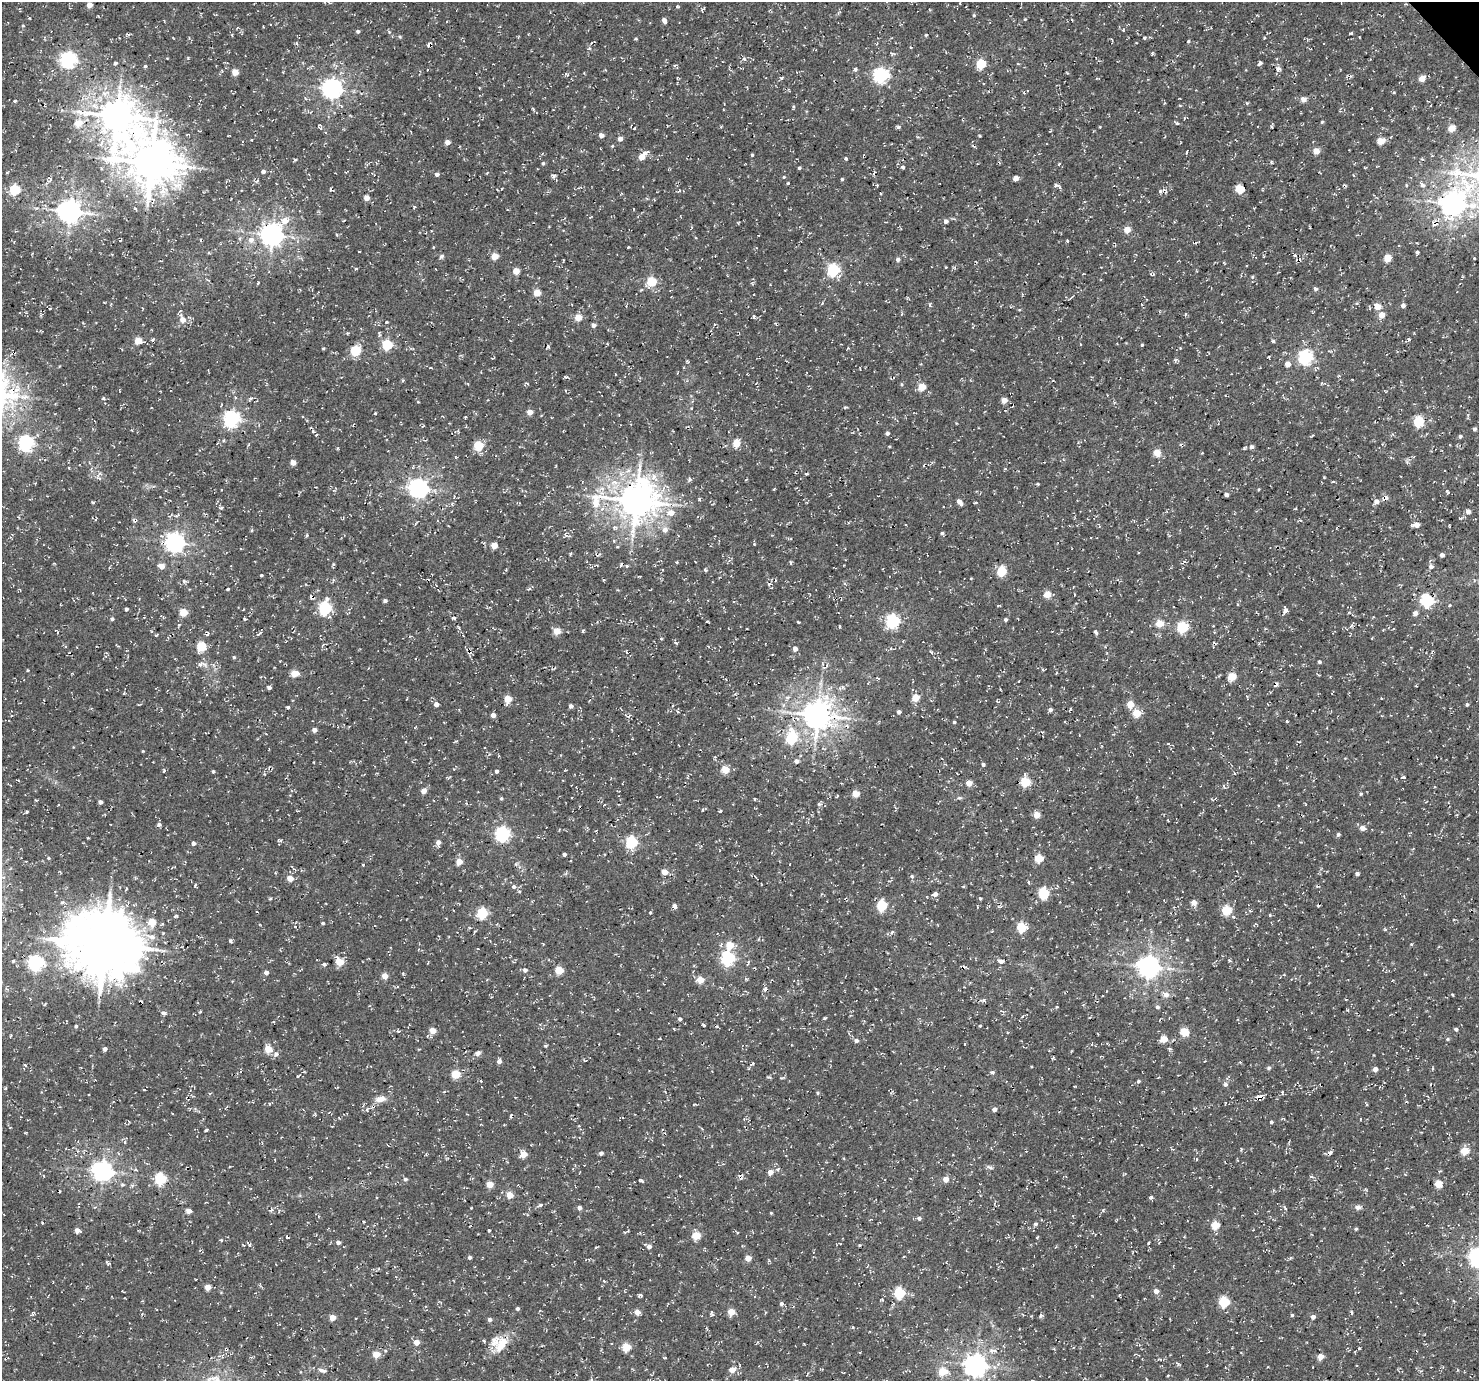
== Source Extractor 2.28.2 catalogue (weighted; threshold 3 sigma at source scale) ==
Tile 10 of 4 x 4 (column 2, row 3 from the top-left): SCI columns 1574-3050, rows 1693-3071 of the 6095 x 6076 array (HDU 1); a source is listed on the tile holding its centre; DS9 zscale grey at full resolution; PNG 1481 x 1383 px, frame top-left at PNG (2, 2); no overlay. Shown black and unused: <1% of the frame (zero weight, under 3 of 4 exposures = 8% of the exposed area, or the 3 px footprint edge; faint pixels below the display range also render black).
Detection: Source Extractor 2.28.2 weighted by HDU 2 'WHT'; one run over the whole footprint, this tile lists its part. Background 5.15e-04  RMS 0.0023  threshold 0.0104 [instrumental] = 3 sigma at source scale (4.5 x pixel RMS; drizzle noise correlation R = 1.50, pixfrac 1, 0.0396/0.0396 arcsec/px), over >= 5 px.
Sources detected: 484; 13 cosmic-ray / hot-pixel residue — not listed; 1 inside a brighter listed object's ellipse — not listed separately; the other 470 listed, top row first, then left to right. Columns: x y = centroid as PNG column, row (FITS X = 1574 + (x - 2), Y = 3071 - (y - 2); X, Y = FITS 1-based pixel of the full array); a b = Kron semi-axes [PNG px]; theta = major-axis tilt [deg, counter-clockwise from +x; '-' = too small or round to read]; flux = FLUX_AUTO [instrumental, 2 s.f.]
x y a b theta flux
89 5 4 4 - 2.4
974 15 4 3 - 0.28
1025 19 4 3 - 0.2
664 21 6 4 -67 0.95
23 26 4 4 - 0.26
263 27 3 2 - 0.23
1123 30 4 3 - 0.24
358 31 4 4 - 0.4
389 32 6 4 -46 0.34
1351 33 5 2 - 0.26
232 35 5 3 - 0.22
926 35 4 4 - 0.24
1144 38 5 5 - 0.35
1264 38 4 3 - 0.2
636 39 4 3 - 0.24
1188 41 4 3 - 0.29
589 48 5 3 - 0.24
1152 53 3 3 - 0.36
744 59 5 3 - 0.34
68 60 6 6 - 74
115 63 4 4 - 0.43
1260 63 5 3 - 0.62
981 64 5 5 - 12
145 66 4 3 - 0.4
855 69 5 3 - 0.56
1278 69 6 5 - 0.89
235 72 4 4 - 3.5
283 72 4 2 - 0.15
881 75 6 6 - 56
677 78 5 3 - 0.24
782 78 5 4 - 0.36
1098 78 5 3 - 0.18
1422 78 5 5 - 2.7
332 88 7 7 - 130
361 93 4 3 - 0.18
1303 99 5 5 - 1.8
15 101 4 3 - 0.27
1247 103 4 3 - 0.3
1180 105 4 3 - 0.21
533 108 4 3 - 0.28
79 112 13 7 -27 1.9
117 116 12 11 - 530
1184 118 5 3 - 0.23
1322 122 4 3 - 0.26
78 123 7 7 - 3.3
319 126 8 4 -75 0.31
898 127 6 3 -1 0.42
1272 127 4 2 - 0.24
1452 128 5 4 - 4.3
1050 131 5 3 - 0.18
601 135 5 4 - 1
620 139 5 5 - 1.1
1381 141 5 4 - 4.2
447 142 4 4 - 1.7
1316 151 5 5 - 2.6
1187 152 4 2 - 0.22
645 153 8 5 19 0.86
752 155 3 3 - 0.3
641 157 5 4 - 2.8
846 158 4 3 - 0.3
295 160 4 3 - 0.27
151 163 17 15 -27 820
543 163 4 4 - 0.33
1059 164 4 3 - 0.27
799 168 3 3 - 0.37
263 171 4 4 - 0.71
874 172 6 2 56 0.31
7 173 3 3 - 0.23
437 174 5 4 - 0.71
1353 175 4 2 - 0.16
553 176 6 5 - 0.6
784 177 4 4 - 0.21
1016 178 4 4 - 1.6
842 179 4 4 - 0.28
50 180 9 4 45 0.58
877 185 3 3 - 0.2
1056 185 6 4 0 0.45
1423 185 7 5 -30 0.86
501 189 3 2 - 0.2
1240 189 5 5 - 10
15 190 5 5 - 17
679 191 6 3 28 0.33
1160 191 6 6 - 0.51
366 198 4 4 - 2
1452 204 9 8 - 250
414 207 5 3 - 0.26
634 209 3 2 - 0.24
70 211 8 7 - 210
344 220 3 2 - 0.23
285 221 12 9 -3 2.4
946 221 5 4 - 0.98
1127 230 5 5 - 2.9
272 235 7 7 - 190
251 240 7 7 - 1.5
628 247 3 2 - 0.24
359 251 3 2 - 0.15
1417 253 5 4 - 0.44
1295 255 4 3 - 0.36
441 256 7 5 41 0.44
494 256 5 4 - 4.4
1387 258 5 5 - 5.2
1474 258 3 2 - 0.18
898 260 5 4 - 0.77
1224 263 5 3 - 0.19
356 269 4 3 - 0.31
833 270 6 5 - 29
516 271 4 4 - 3.4
651 282 5 5 - 13
258 283 4 3 - 0.22
1315 289 4 4 - 0.59
537 293 4 4 - 5
930 305 6 3 83 0.34
1403 305 5 5 - 0.65
1377 306 6 6 - 2.4
1019 310 5 3 - 0.19
1186 314 5 3 - 0.23
1382 315 6 5 - 2.3
754 316 4 4 - 0.36
578 317 5 4 - 4.9
183 319 6 5 - 2.3
386 322 3 3 - 0.27
593 325 5 4 - 0.75
347 333 4 3 - 0.22
1409 339 4 4 - 0.36
152 340 5 3 - 0.36
138 341 5 4 - 4.9
1273 341 5 4 - 0.39
387 345 5 5 - 16
1142 345 4 3 - 0.24
548 346 5 4 - 0.29
323 348 3 3 - 0.26
356 351 5 5 - 15
1305 357 6 6 - 51
1176 359 5 3 - 0.34
687 361 3 3 - 0.35
1288 364 5 5 - 1.8
431 368 4 2 - 0.2
615 374 3 2 - 0.18
566 377 5 3 - 0.39
921 387 5 4 - 5.3
103 398 4 4 - 0.26
1004 400 4 4 - 2.4
530 412 4 4 - 2.3
375 413 4 3 - 0.27
465 417 5 3 - 0.2
232 419 6 6 - 75
1419 422 5 5 - 16
423 426 5 2 - 0.21
1474 429 4 4 - 0.48
313 432 4 2 - 0.23
887 433 4 4 - 0.66
316 435 4 3 - 0.23
1460 436 4 4 - 0.48
224 440 5 3 - 0.24
26 443 6 6 - 60
736 443 5 5 - 5.4
478 446 5 5 - 10
1252 447 6 5 - 0.65
1157 453 5 4 - 4.5
1201 453 3 3 - 0.24
456 457 4 3 - 0.2
293 463 4 4 - 2
99 474 11 4 55 0.62
806 474 4 3 - 0.33
654 477 11 8 -54 2
1324 477 2 2 - 0.19
690 479 6 4 -62 0.45
418 488 7 7 - 120
1447 491 5 4 - 0.42
1226 495 4 4 - 0.85
1385 498 7 5 26 1
699 499 5 3 - 0.3
636 501 13 11 9 570
1376 501 5 5 - 1.2
959 502 6 4 -54 1.5
221 508 5 4 - 0.33
1468 512 5 5 - 1.2
671 513 9 8 - 2.1
176 516 7 5 31 0.51
135 520 5 3 - 0.39
1417 525 6 5 - 1.7
252 530 4 3 - 0.27
665 530 7 7 - 1.4
942 533 5 4 - 0.39
307 535 4 3 - 0.31
566 535 10 5 -33 0.58
175 542 7 7 - 120
754 544 3 3 - 0.19
494 545 5 4 - 3.3
1442 555 4 4 - 0.84
791 562 5 3 - 0.29
1183 562 8 3 44 0.37
333 564 5 4 - 0.32
162 566 6 5 - 1.6
627 566 3 3 - 0.34
1431 566 5 5 - 0.84
705 570 5 4 - 0.32
1001 571 5 5 - 12
261 575 3 3 - 0.25
639 576 4 3 - 0.19
971 578 3 2 - 0.2
769 584 4 2 - 0.22
228 589 3 2 - 0.31
1047 594 5 5 - 4
1427 600 6 6 - 34
385 601 4 3 - 0.63
1450 605 4 3 - 0.22
325 608 7 5 84 36
126 609 3 3 - 0.46
1285 610 7 5 66 1
184 612 5 5 - 6.1
1415 613 5 4 - 1.3
112 619 4 4 - 0.48
245 619 4 3 - 0.32
1006 620 4 4 - 0.41
707 621 3 2 - 0.23
893 621 6 6 - 41
798 622 4 2 - 0.31
1160 623 5 4 - 5.4
179 624 4 4 - 0.3
840 626 3 2 - 0.29
1351 626 7 4 53 0.41
1182 627 5 5 - 19
557 631 5 4 - 4.1
583 631 4 4 - 0.3
1095 632 5 4 - 0.51
207 634 5 3 - 0.32
259 634 7 4 37 0.56
661 639 4 3 - 0.26
903 641 3 3 - 0.16
676 643 6 4 -33 0.27
201 646 5 5 - 10
891 648 4 4 - 0.33
795 649 4 4 - 1.4
234 657 4 4 - 0.29
1319 662 4 4 - 0.37
202 664 15 7 -6 1.3
1042 669 5 3 - 0.23
28 670 3 3 - 0.2
294 673 5 4 - 5
1232 676 5 5 - 6.3
878 678 6 2 -22 0.18
269 687 4 3 - 0.65
788 697 7 4 0 0.47
916 697 5 5 - 5.5
508 699 5 5 - 4.9
436 704 4 4 - 1.3
1130 704 5 5 - 4
1467 704 4 4 - 0.42
571 706 4 4 - 0.77
288 708 4 3 - 0.41
1050 710 5 5 - 0.63
899 712 4 4 - 0.71
1137 713 5 5 - 6.5
12 715 4 3 - 0.29
493 715 4 4 - 1.2
817 715 9 9 - 360
1287 721 4 3 - 0.27
954 722 4 3 - 0.33
314 730 5 5 - 0.84
1042 732 3 3 - 0.36
792 738 7 6 - 20
796 761 5 4 - 1
983 764 4 4 - 0.49
725 770 5 4 - 5.9
213 771 3 3 - 0.34
496 771 4 4 - 0.6
448 777 6 3 -19 0.27
1403 777 5 4 - 0.38
1025 782 5 5 - 12
969 783 4 4 - 2.7
423 791 5 4 - 1.8
856 794 5 4 - 4.7
1361 794 4 3 - 0.34
959 798 7 3 1 0.34
501 799 5 3 - 0.25
100 802 4 4 - 0.82
819 804 6 6 - 0.44
604 805 3 2 - 0.2
702 810 5 3 - 0.2
720 811 3 3 - 0.39
27 812 4 4 - 0.24
1037 815 4 4 - 3.6
159 824 5 4 - 0.6
1362 828 6 6 - 1.1
503 834 6 6 - 52
1338 834 5 4 - 0.4
280 840 6 3 -3 0.32
438 842 6 5 - 1.2
631 842 5 5 - 26
193 843 5 5 - 0.48
1413 848 4 3 - 0.22
564 854 3 3 - 0.5
48 858 4 4 - 0.25
1039 858 5 5 - 8
459 862 4 4 - 3.7
363 865 3 2 - 0.23
664 872 5 5 - 2.6
1357 874 4 4 - 0.49
912 876 5 4 - 0.31
3 877 5 3 - 0.27
755 877 6 2 -46 0.23
290 878 5 4 - 3.2
195 885 4 4 - 0.31
514 887 5 5 - 0.58
1043 893 5 5 - 19
935 894 5 5 - 0.98
980 898 4 3 - 0.29
62 902 5 4 - 0.38
1194 903 5 4 - 2.1
882 905 5 5 - 18
674 906 4 4 - 1.1
1227 910 5 5 - 11
1250 911 5 4 - 0.25
650 912 4 3 - 0.26
482 913 5 5 - 19
1270 915 4 3 - 0.26
175 916 5 3 - 0.29
152 922 5 5 - 4.8
322 923 4 3 - 0.31
1021 927 5 5 - 13
892 932 6 4 62 0.39
152 937 9 7 -1 1.4
230 941 5 4 - 0.43
104 944 24 20 -16 1400
543 944 3 2 - 0.19
730 945 6 5 - 4.8
728 958 6 6 - 42
13 961 4 4 - 0.37
1001 961 5 4 - 0.74
340 962 5 5 - 5.6
36 963 6 6 - 59
324 964 5 4 - 0.42
1148 967 7 7 - 190
525 970 5 5 - 0.76
559 970 5 5 - 7
266 973 4 4 - 1
403 973 4 3 - 0.2
385 976 4 4 - 3.2
700 980 5 4 - 4.8
876 988 3 2 - 0.27
765 989 6 6 - 0.65
1166 995 9 7 -21 1.1
1452 995 4 3 - 0.21
984 1000 5 5 - 0.5
45 1004 5 2 - 0.2
1057 1007 4 2 - 0.17
1157 1007 5 5 - 0.54
200 1012 5 3 - 0.2
164 1013 6 5 - 0.64
825 1018 6 3 1 0.26
680 1019 4 4 - 0.55
704 1025 6 3 -55 0.31
76 1026 4 3 - 0.33
980 1026 4 3 - 0.22
1456 1030 6 4 74 0.43
398 1031 4 4 - 0.3
433 1031 5 4 - 3.1
1184 1031 5 5 - 7.9
1164 1039 5 4 - 4.5
1447 1039 5 4 - 0.32
856 1041 5 4 - 0.69
965 1044 3 2 - 0.14
546 1046 5 4 - 0.28
105 1049 4 4 - 0.76
268 1049 5 4 - 5.4
478 1053 7 6 - 0.65
276 1054 6 6 - 0.88
1053 1058 3 3 - 0.28
499 1061 5 4 - 1
753 1063 4 3 - 0.31
25 1065 4 2 - 0.24
1269 1068 6 5 - 0.37
1375 1069 5 5 - 1
992 1072 6 5 - 0.42
456 1074 5 5 - 9
298 1076 4 3 - 0.31
1139 1081 5 4 - 0.38
1225 1084 6 6 - 0.68
144 1090 4 3 - 0.28
444 1092 5 3 - 0.27
1282 1092 5 3 - 0.32
817 1093 5 4 - 0.32
193 1096 4 4 - 0.22
1259 1097 7 6 - 0.98
380 1099 14 8 11 1.8
994 1109 5 4 - 0.79
367 1110 4 3 - 0.28
314 1114 6 3 45 0.26
1271 1122 4 3 - 0.39
206 1130 3 3 - 0.32
26 1132 4 2 - 0.18
125 1142 5 3 - 0.28
1241 1149 5 3 - 0.22
1465 1151 5 5 - 7.8
1330 1152 8 4 -1 0.59
601 1153 4 4 - 0.58
524 1154 5 5 - 3.6
1196 1159 5 3 - 0.23
990 1167 10 4 -24 0.47
778 1169 4 4 - 0.48
102 1171 7 7 - 140
770 1172 5 5 - 1.5
44 1176 4 3 - 0.2
680 1176 3 2 - 0.15
1311 1177 6 3 -7 0.34
160 1179 6 5 - 22
405 1179 5 5 - 0.48
946 1179 4 4 - 2.2
642 1180 6 3 -40 0.38
490 1184 5 4 - 4
1438 1184 5 5 - 5.9
122 1185 6 4 -19 0.39
510 1195 4 4 - 3.7
1151 1198 6 3 34 0.37
540 1205 6 5 - 0.44
1358 1207 7 6 - 0.86
579 1208 4 4 - 0.86
272 1209 5 4 - 0.53
1103 1210 5 3 - 0.25
189 1211 4 4 - 1.8
771 1213 3 3 - 0.2
919 1218 5 5 - 0.6
363 1221 3 2 - 0.22
1035 1223 5 4 - 0.4
1215 1225 5 5 - 6.9
1356 1229 4 3 - 0.31
77 1230 5 4 - 1.3
1253 1230 3 3 - 0.13
489 1231 3 3 - 0.26
738 1232 3 2 - 0.23
696 1236 5 5 - 6.8
1037 1238 4 3 - 0.21
221 1240 4 3 - 0.23
338 1242 4 4 - 0.73
1148 1243 4 2 - 0.24
649 1246 6 5 - 1.2
596 1247 4 3 - 0.28
904 1256 3 2 - 0.2
469 1257 4 3 - 0.6
748 1258 4 4 - 2.4
1023 1268 3 3 - 0.21
208 1287 4 4 - 2.7
1156 1291 5 5 - 1.1
899 1293 5 5 - 17
640 1295 6 3 -27 0.45
1119 1295 4 3 - 0.21
1224 1302 5 5 - 15
781 1304 5 4 - 0.52
517 1309 5 4 - 0.46
637 1312 5 4 - 2.4
731 1312 5 5 - 3.4
1041 1315 5 4 - 0.42
1292 1315 3 3 - 0.35
332 1317 4 4 - 2.8
1313 1317 5 4 - 0.67
490 1319 5 4 - 0.65
416 1342 5 4 - 2.3
501 1344 26 13 54 5
626 1347 5 5 - 7.4
1359 1348 3 3 - 0.28
376 1354 5 5 - 4.3
1321 1356 5 4 - 2.5
665 1358 4 3 - 0.2
1160 1359 8 3 -12 0.37
975 1365 7 7 - 180
1268 1367 3 2 - 0.17
322 1370 13 5 -17 0.89
732 1370 5 4 - 2.7
942 1371 5 5 - 7.5
Overlapping masked pixels (flux is a lower limit): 8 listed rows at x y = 151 163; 1385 498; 636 501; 135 520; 817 715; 104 944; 765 989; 1259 1097
Isophote crosses this tile's border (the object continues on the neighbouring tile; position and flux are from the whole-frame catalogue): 2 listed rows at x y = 1452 204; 975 1365
Unlisted compact peaks at least as high as the median listed source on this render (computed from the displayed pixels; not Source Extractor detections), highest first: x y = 454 618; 788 183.